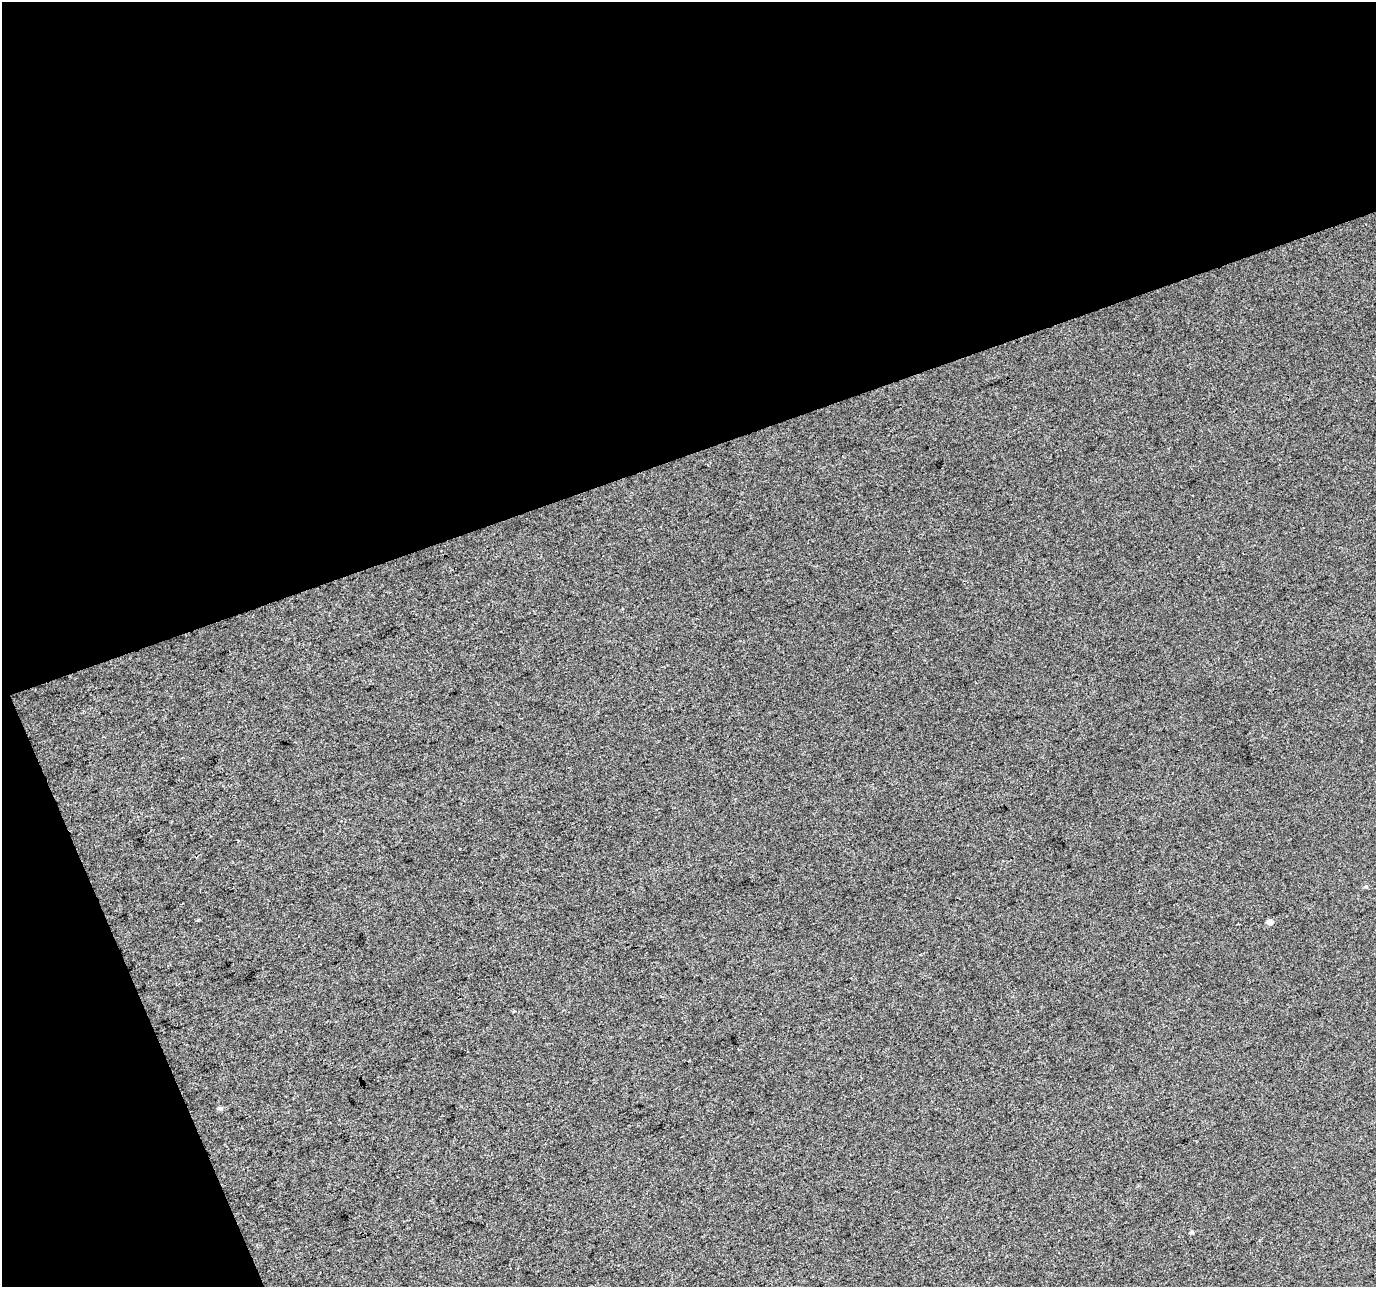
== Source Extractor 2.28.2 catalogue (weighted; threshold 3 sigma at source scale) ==
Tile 1 of 2 x 2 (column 1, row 1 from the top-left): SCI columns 2-1375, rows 1349-2633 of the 2750 x 2680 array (HDU 1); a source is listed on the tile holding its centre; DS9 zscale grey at full resolution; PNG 1378 x 1289 px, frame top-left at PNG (2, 2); no overlay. Shown black and unused: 40% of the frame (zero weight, under 3 of 4 exposures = <1% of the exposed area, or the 3 px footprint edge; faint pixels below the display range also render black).
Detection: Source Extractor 2.28.2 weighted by HDU 2 'WHT'; one run over the whole footprint, this tile lists its part. Background 0.0432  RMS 0.011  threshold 0.0503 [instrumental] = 3 sigma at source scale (4.5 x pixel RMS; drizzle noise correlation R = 1.50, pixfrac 1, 0.0396/0.0396 arcsec/px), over >= 5 px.
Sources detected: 4; all 4 listed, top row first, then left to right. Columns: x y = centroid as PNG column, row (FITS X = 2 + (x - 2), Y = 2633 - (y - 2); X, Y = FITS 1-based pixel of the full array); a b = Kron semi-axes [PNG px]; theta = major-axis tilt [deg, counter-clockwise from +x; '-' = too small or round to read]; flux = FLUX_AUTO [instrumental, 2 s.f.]
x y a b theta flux
1366 886 5 3 - 1.3
1270 922 6 5 - 5.5
220 1108 6 5 - 2.7
1192 1232 5 4 - 1.7